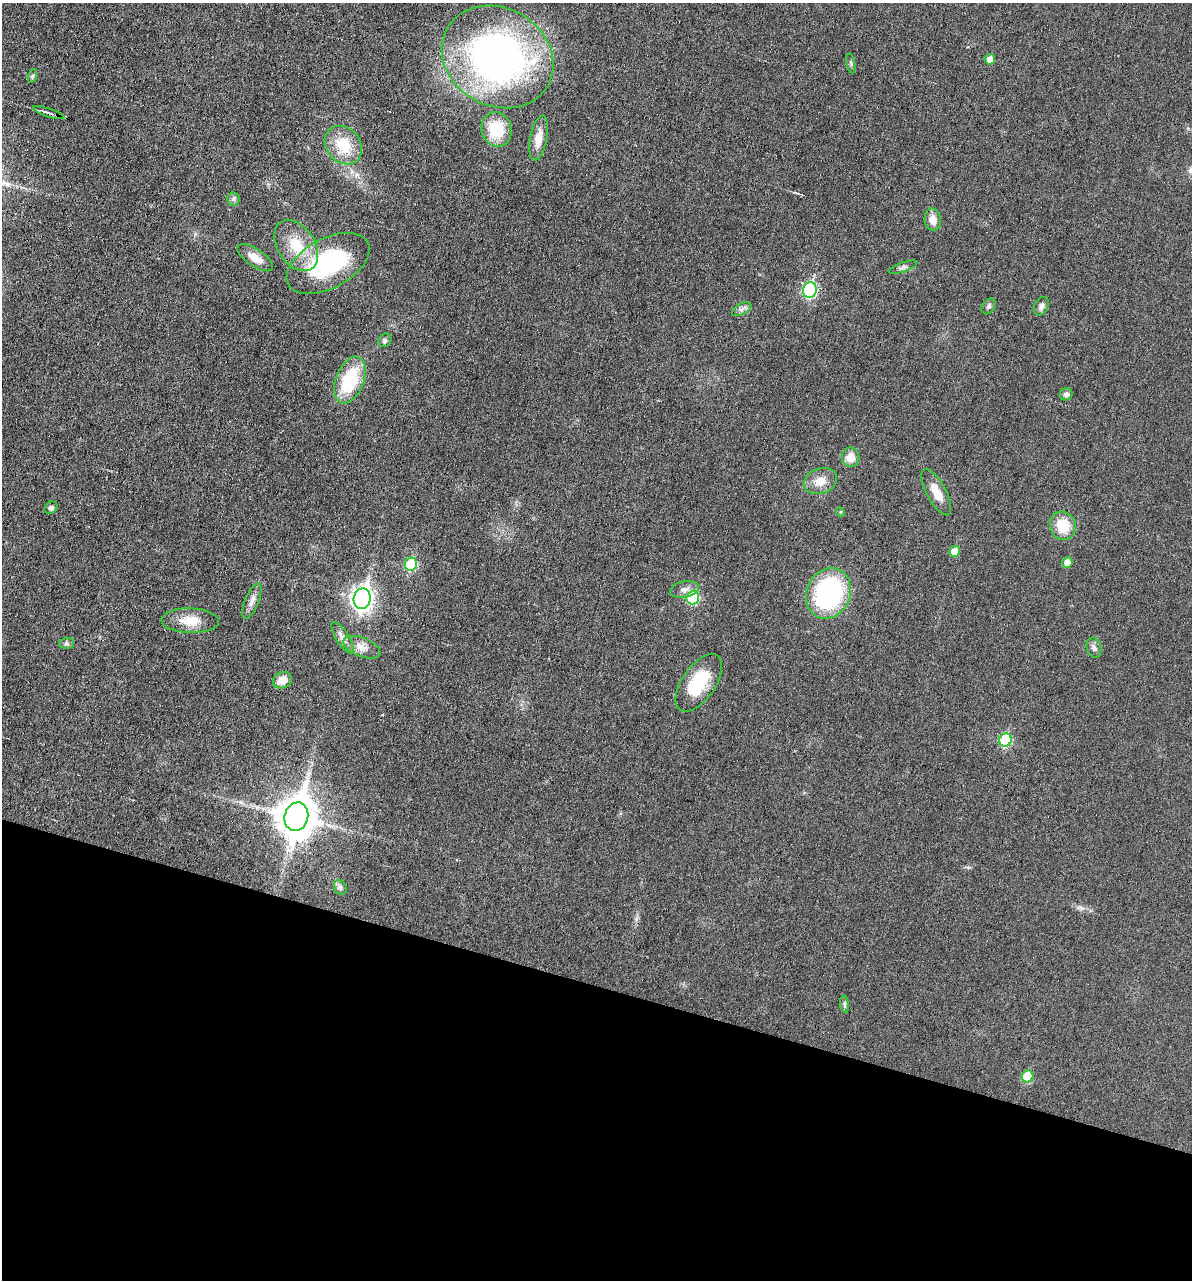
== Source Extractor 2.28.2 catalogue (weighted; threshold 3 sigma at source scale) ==
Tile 15 of 4 x 4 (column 3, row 4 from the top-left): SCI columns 2504-3693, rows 2-1279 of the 5132 x 5115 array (HDU 1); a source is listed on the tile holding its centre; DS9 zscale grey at full resolution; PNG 1194 x 1282 px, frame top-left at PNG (2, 3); each listed source drawn as its Kron ellipse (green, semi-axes under 4 px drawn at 4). Shown black and unused: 23% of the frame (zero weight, under 3 of 6 exposures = <1% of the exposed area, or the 3 px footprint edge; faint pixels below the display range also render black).
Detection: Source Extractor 2.28.2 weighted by HDU 2 'WHT'; one run over the whole footprint, this tile lists its part. Background 0.0195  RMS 0.0036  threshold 0.0145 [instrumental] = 3 sigma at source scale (4.09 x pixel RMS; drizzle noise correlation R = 1.36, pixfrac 0.8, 0.05/0.05 arcsec/px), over >= 5 px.
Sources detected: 48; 1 cosmic-ray / hot-pixel residue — neither listed nor drawn; the other 47 listed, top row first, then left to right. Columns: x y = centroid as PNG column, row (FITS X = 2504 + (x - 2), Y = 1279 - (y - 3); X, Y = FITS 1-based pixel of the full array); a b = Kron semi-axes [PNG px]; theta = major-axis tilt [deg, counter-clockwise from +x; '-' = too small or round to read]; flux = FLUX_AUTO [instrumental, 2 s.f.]
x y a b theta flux
498 57 58 49 -30 150
990 59 5 5 - 3.2
851 63 10 3 -79 0.5
32 76 7 4 70 0.63
49 113 16 4 -18 1.3
496 129 17 15 -72 13
539 138 23 8 79 4.7
343 145 21 17 -48 11
233 199 6 6 - 0.76
933 220 11 8 -82 3.3
296 245 28 18 -56 11
255 258 20 8 -33 3.9
328 263 45 25 28 38
903 267 15 4 19 0.98
810 290 8 7 - 48
989 306 8 6 58 0.75
1041 306 10 7 63 1.5
742 309 10 5 26 1.1
385 340 7 6 - 0.8
350 380 24 14 68 20
1066 394 6 6 - 1.3
851 457 10 9 - 4.2
820 481 17 12 19 4.3
936 492 26 9 -62 5
51 508 7 5 41 0.7
840 512 4 4 - 0.39
1063 526 14 13 - 8.5
954 551 5 5 - 4.5
1067 562 5 5 - 3
411 564 6 6 - 21
684 589 15 8 11 2
828 593 26 22 68 50
693 598 7 6 - 19
362 599 10 8 79 190
252 601 18 7 68 2.2
190 621 29 12 -1 6.6
342 638 18 6 -58 2
66 643 7 5 1 0.72
362 647 19 9 -21 3.5
1094 648 10 7 -74 1.3
282 680 10 8 24 3.7
699 683 33 16 55 15
1005 740 7 6 - 21
296 817 14 11 75 960
340 887 7 6 - 0.95
845 1004 8 4 -82 0.71
1027 1076 6 6 - 10